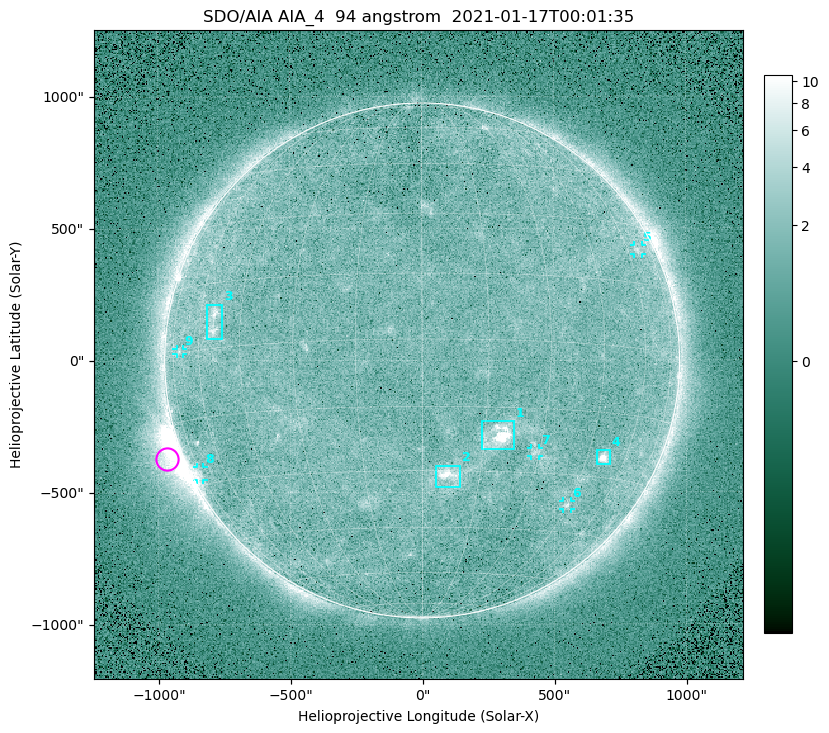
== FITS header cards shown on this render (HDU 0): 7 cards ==
TELESCOP= 'SDO/AIA '
INSTRUME= 'AIA_4   '
WAVELNTH=                   94
WAVEUNIT= 'angstrom'
DATE-OBS= '2021-01-17T00:01:35.15'
CTYPE1  = 'HPLN-TAN'
CTYPE2  = 'HPLT-TAN'

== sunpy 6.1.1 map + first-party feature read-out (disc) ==
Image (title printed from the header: SDO/AIA AIA_4  94 angstrom  2021-01-17T00:01:35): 512 x 512 px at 4.8 arcsec/px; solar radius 976 arcsec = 203 px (full disc in frame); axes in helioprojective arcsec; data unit not stated in the header (colour bar unlabelled)
Orientation: roll -0.138 deg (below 1 deg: not rotated)
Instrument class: DISC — disc imager (sunpy class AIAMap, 94 A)
Bright regions (active regions / flare kernels): reference = the median radial profile (limb darkening/brightening removed); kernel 5 px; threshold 5 sigma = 1.91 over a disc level ~1.64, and >= 1.15x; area >= 9 px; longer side >= 5 px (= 24 arcsec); searched inside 0.97 R_sun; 9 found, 9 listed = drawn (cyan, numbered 1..; 5 of them under ~33 arcsec drawn as corner ticks so the feature stays visible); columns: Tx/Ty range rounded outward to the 10 arcsec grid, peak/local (2 s.f.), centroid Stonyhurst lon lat
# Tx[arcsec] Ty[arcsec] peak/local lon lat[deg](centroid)
1 220..350 -340..-230 13 +18 -22
2 50..150 -480..-400 6 +7 -31
3 -820..-750 80..220 4.3 -54 +6
4 660..710 -400..-340 7.9 +51 -25
5 800..840 400..440 2.6 +66 +23
6 530..560 -570..-530 3.2 +45 -37
7 410..440 -360..-330 2.7 +29 -25
8 -860..-830 -450..-400 2.9 -75 -27
9 -930..-900 20..50 2.4 -70 +1
Off-limb structures (1.02-1.3 R_sun): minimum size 50 px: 6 found; the strongest spans PA ~95..130 deg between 1.02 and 1.22 R_sun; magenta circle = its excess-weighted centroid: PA ~110 deg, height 1.06 R_sun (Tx ~-970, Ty ~-370 arcsec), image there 5.3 x the reference